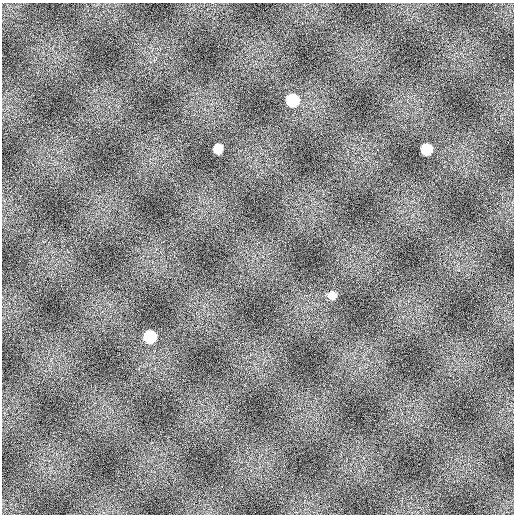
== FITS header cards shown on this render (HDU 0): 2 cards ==
NAXIS1  =                  512
NAXIS2  =                  512

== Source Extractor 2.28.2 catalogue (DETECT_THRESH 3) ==
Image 512 x 512 px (HDU 0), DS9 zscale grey, 1 PNG px = 1 image px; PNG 516 x 516 px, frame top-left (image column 1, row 512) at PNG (2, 3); no overlay
Background 2.64e+07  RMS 800000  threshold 2.40e+06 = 3 sigma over >= 5 px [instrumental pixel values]
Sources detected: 5; all 5 listed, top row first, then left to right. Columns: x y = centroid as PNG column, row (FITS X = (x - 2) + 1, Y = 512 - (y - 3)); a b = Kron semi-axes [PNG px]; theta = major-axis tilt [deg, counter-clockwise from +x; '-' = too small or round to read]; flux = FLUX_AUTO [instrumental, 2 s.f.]
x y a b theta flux
292 100 9 9 - 2.7e+09
218 149 8 7 - 7.0e+08
426 149 8 8 - 1.6e+09
332 295 8 8 - 3.5e+08
150 337 9 8 - 2.5e+09